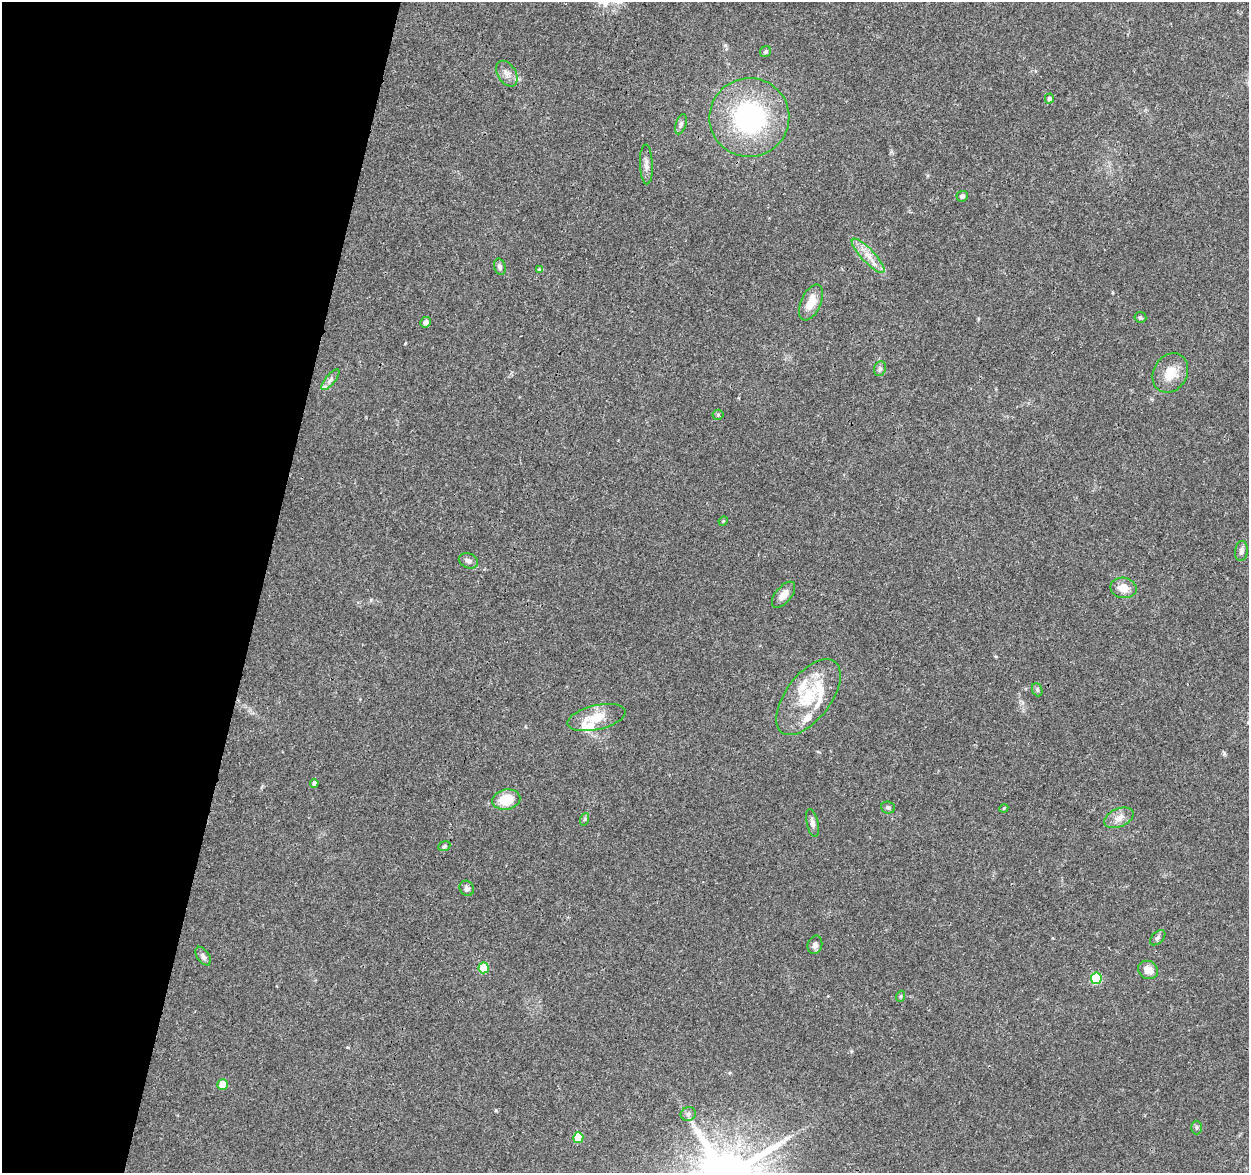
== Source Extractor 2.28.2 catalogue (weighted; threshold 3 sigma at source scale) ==
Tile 9 of 4 x 4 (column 1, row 3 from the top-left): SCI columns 18-1264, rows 1411-2581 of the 5014 x 5210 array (HDU 1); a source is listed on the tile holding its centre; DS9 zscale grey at full resolution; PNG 1251 x 1175 px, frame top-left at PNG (2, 2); each listed source drawn as its Kron ellipse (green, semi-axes under 4 px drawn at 4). Shown black and unused: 21% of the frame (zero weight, under 3 of 4 exposures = <1% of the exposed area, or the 3 px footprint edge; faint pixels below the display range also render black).
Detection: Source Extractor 2.28.2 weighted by HDU 2 'WHT'; one run over the whole footprint, this tile lists its part. Background 0.0369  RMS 0.0034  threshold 0.0152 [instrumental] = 3 sigma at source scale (4.5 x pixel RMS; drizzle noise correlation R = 1.50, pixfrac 1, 0.0396/0.0396 arcsec/px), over >= 5 px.
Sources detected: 51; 6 inside a brighter listed object's ellipse — not listed separately; the other 45 listed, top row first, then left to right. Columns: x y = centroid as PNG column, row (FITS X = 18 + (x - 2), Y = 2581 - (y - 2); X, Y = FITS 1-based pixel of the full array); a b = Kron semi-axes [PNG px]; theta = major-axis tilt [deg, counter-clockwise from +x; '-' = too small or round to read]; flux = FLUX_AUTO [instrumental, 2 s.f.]
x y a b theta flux
766 52 6 5 - 0.74
507 74 14 9 -57 2.2
1049 99 5 4 - 0.94
749 117 40 39 - 49
681 124 10 5 73 0.98
646 164 20 6 -88 2
962 196 5 5 - 0.93
868 256 22 6 -46 4
500 267 8 5 -75 0.92
539 269 4 4 - 0.28
811 302 19 10 66 5.6
1140 317 6 5 - 0.54
426 322 5 5 - 1.5
880 369 7 6 - 0.91
1170 373 21 16 59 6.4
330 380 13 5 50 1.3
718 415 5 5 - 0.55
723 521 5 4 - 0.38
1241 551 10 6 83 1.2
468 561 10 7 -20 1.3
1123 588 13 10 -12 4.2
784 595 15 8 51 3
1037 690 7 5 -69 0.59
808 697 44 22 53 17
596 718 29 12 13 7
314 783 4 4 - 0.95
506 799 14 10 10 7.7
888 807 7 6 - 0.79
1004 808 4 3 - 0.31
1119 818 15 9 23 2.9
585 819 6 4 70 0.53
812 823 14 6 -77 1.5
444 846 6 4 23 0.58
467 888 8 6 -48 0.96
1158 938 9 5 45 0.85
815 945 9 7 74 1.4
203 956 10 6 -55 1
484 968 5 5 - 12
1148 970 10 9 - 3.2
1096 978 6 5 - 20
901 996 5 3 - 0.43
222 1084 5 5 - 6
688 1114 8 7 - 1.1
1196 1127 7 5 -89 0.67
578 1138 5 5 - 8.9